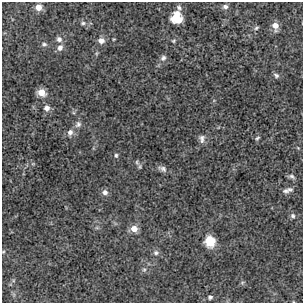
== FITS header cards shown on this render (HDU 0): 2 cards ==
NAXIS1  =                  301 /  Axis Length
NAXIS2  =                  301 /  Axis Length

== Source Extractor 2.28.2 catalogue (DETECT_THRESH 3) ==
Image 301 x 301 px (HDU 0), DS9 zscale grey, 1 PNG px = 1 image px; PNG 305 x 305 px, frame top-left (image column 1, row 301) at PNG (2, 2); no overlay
Background 8.71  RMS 0.025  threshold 0.0765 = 3 sigma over >= 5 px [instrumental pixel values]
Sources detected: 39; all 39 listed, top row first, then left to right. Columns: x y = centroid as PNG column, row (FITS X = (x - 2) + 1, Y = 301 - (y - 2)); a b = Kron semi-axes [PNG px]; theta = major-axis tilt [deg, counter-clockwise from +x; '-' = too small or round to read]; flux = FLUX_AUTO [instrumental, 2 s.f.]
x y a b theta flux
225 6 8 6 -2 5.7
38 7 8 7 - 11
179 8 9 6 -58 5.1
176 17 9 8 - 47
83 23 8 5 9 4.3
275 26 10 7 -81 13
256 28 6 5 - 3.3
59 39 8 8 - 6.8
101 40 8 7 - 9.9
174 41 6 5 - 2.3
44 44 8 6 -1 4
60 48 9 7 57 7.7
97 53 6 4 71 2.2
163 58 8 7 - 6.2
276 75 8 6 -30 4.4
41 92 8 7 - 19
47 108 8 8 - 8.2
78 124 10 8 58 7.1
70 132 9 8 - 8
257 138 7 4 49 2.9
202 139 12 8 -88 8
298 148 5 4 - 1.6
116 155 6 5 - 2.9
137 162 8 4 -64 2.8
33 164 6 3 -18 2.1
140 167 7 5 89 2.5
163 169 12 7 -25 6.6
292 176 10 6 -21 4.6
290 189 9 7 -14 5.6
286 191 9 8 - 5.6
105 192 8 7 - 7
293 216 7 6 - 4.4
134 229 8 7 - 16
210 241 11 9 -74 34
3 252 5 3 - 1.7
156 253 8 7 - 5.5
144 270 6 5 - 3.5
242 283 6 4 20 2.3
210 297 6 5 - 3.4
At the frame edge (FLAGS 8, measured only in part): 1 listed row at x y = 3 252